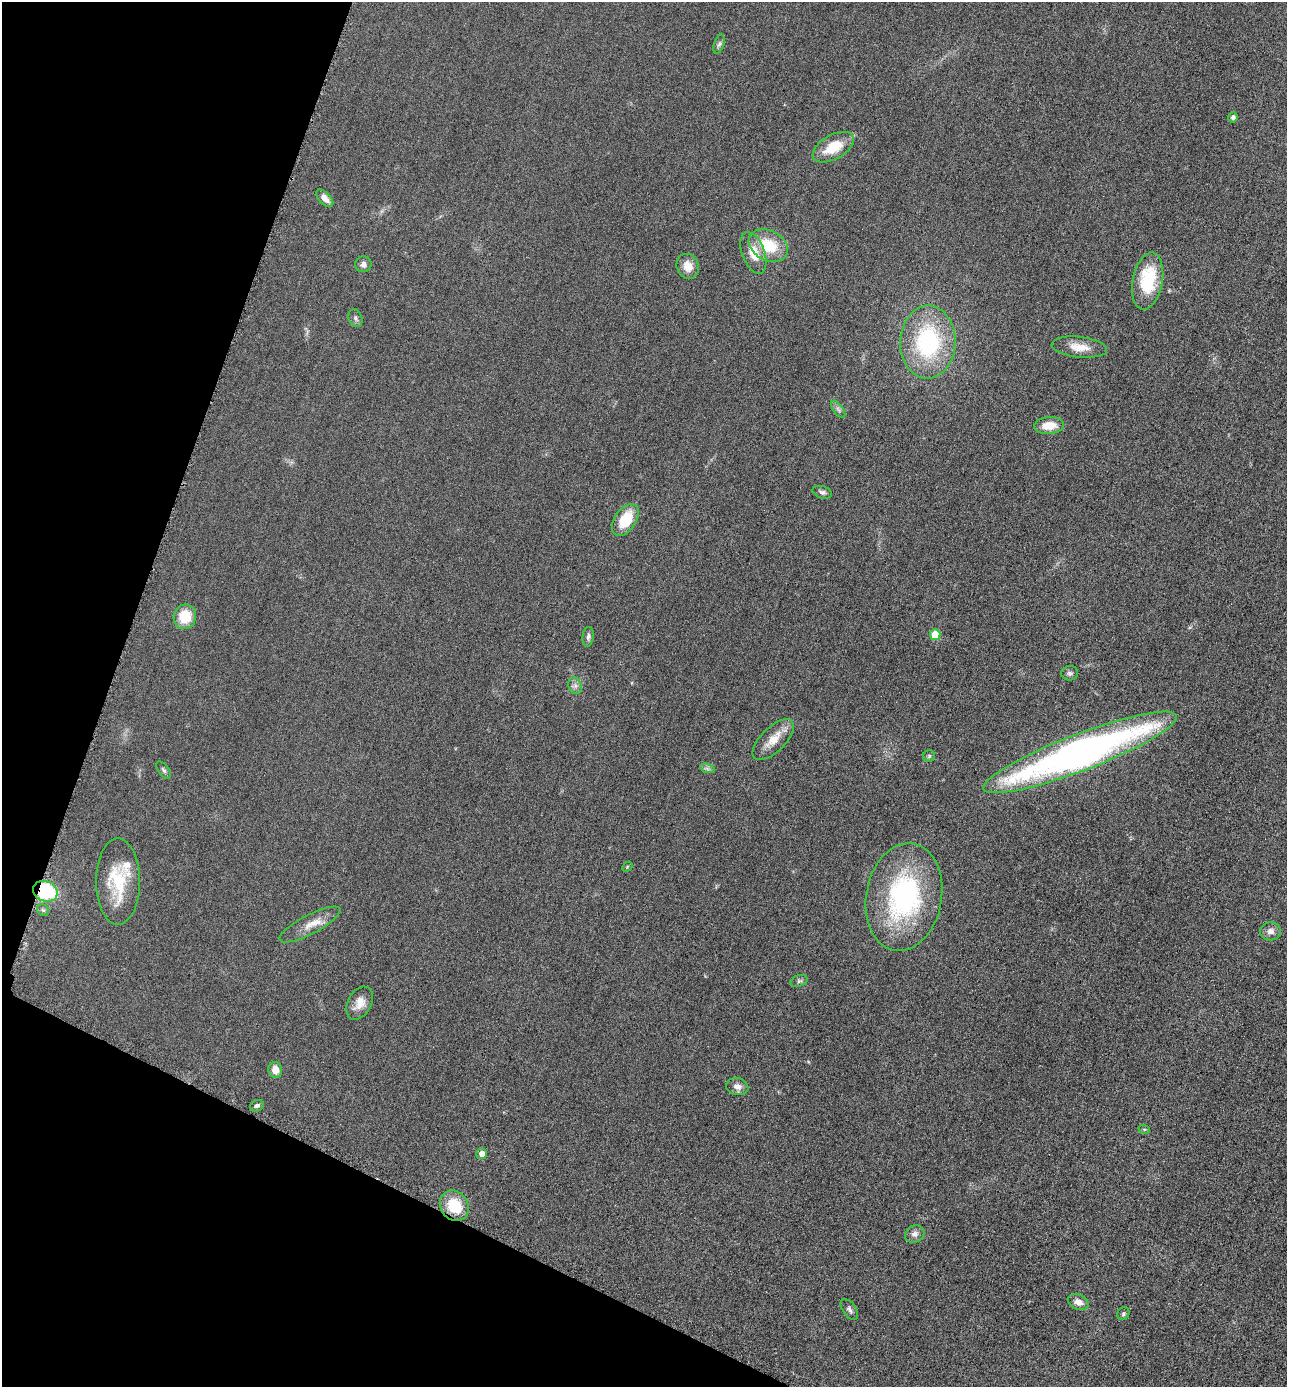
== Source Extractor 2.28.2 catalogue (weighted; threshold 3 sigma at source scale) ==
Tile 9 of 4 x 4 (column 1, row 3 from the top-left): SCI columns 294-1578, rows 1399-2783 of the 5584 x 5572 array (HDU 1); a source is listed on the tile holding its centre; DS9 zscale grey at full resolution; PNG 1289 x 1389 px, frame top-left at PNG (2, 2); each listed source drawn as its Kron ellipse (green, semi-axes under 4 px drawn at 4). Shown black and unused: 19% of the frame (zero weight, under 3 of 6 exposures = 2% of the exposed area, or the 3 px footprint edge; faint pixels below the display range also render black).
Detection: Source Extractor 2.28.2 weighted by HDU 2 'WHT'; one run over the whole footprint, this tile lists its part. Background 0.0494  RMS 0.0096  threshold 0.0393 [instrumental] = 3 sigma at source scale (4.09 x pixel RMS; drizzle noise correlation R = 1.36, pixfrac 0.8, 0.05/0.05 arcsec/px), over >= 5 px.
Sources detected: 46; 1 inside a brighter listed object's ellipse — not listed separately; the other 45 listed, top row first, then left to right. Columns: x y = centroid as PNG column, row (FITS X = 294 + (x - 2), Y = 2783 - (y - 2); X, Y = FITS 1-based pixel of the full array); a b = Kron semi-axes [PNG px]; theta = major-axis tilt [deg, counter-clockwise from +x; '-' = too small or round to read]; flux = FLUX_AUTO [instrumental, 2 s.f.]
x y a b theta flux
719 44 10 5 71 2.1
1233 117 5 4 - 2.8
833 147 22 12 29 24
325 198 10 6 -45 6.2
768 245 21 15 -27 31
753 253 22 11 -69 17
363 264 8 8 - 3.9
688 266 13 11 -64 11
1148 281 29 15 79 46
355 318 9 6 -70 2.7
928 342 36 27 89 98
1079 347 28 10 -6 13
838 409 10 5 -55 2.4
1049 426 15 8 6 14
822 492 10 6 -17 2.7
625 520 18 10 56 27
185 617 12 11 - 23
935 635 5 5 - 24
588 637 10 5 84 2.6
1070 673 8 7 - 2.3
575 686 8 6 -70 3.2
773 740 26 12 45 15
1080 752 103 18 21 450
929 756 6 6 - 1.4
707 768 7 4 -19 2
164 770 10 5 -53 2.1
627 867 6 4 47 1
118 882 43 22 -90 43
45 891 12 10 -21 65
904 897 54 38 80 140
43 910 6 5 - 1.6
310 924 34 9 28 13
1270 931 10 9 - 5
799 981 9 5 19 2.1
360 1003 18 11 60 9.8
275 1070 8 6 -78 8.4
737 1087 11 8 -12 5.6
257 1106 7 5 17 2.1
1144 1129 6 3 -18 1
482 1154 5 5 - 6.3
454 1206 16 13 -53 28
915 1234 10 8 28 4.3
1078 1302 10 7 -25 5.4
849 1309 12 6 -55 3
1123 1314 6 5 - 1.6
Overlapping masked pixels (flux is a lower limit): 1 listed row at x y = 45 891